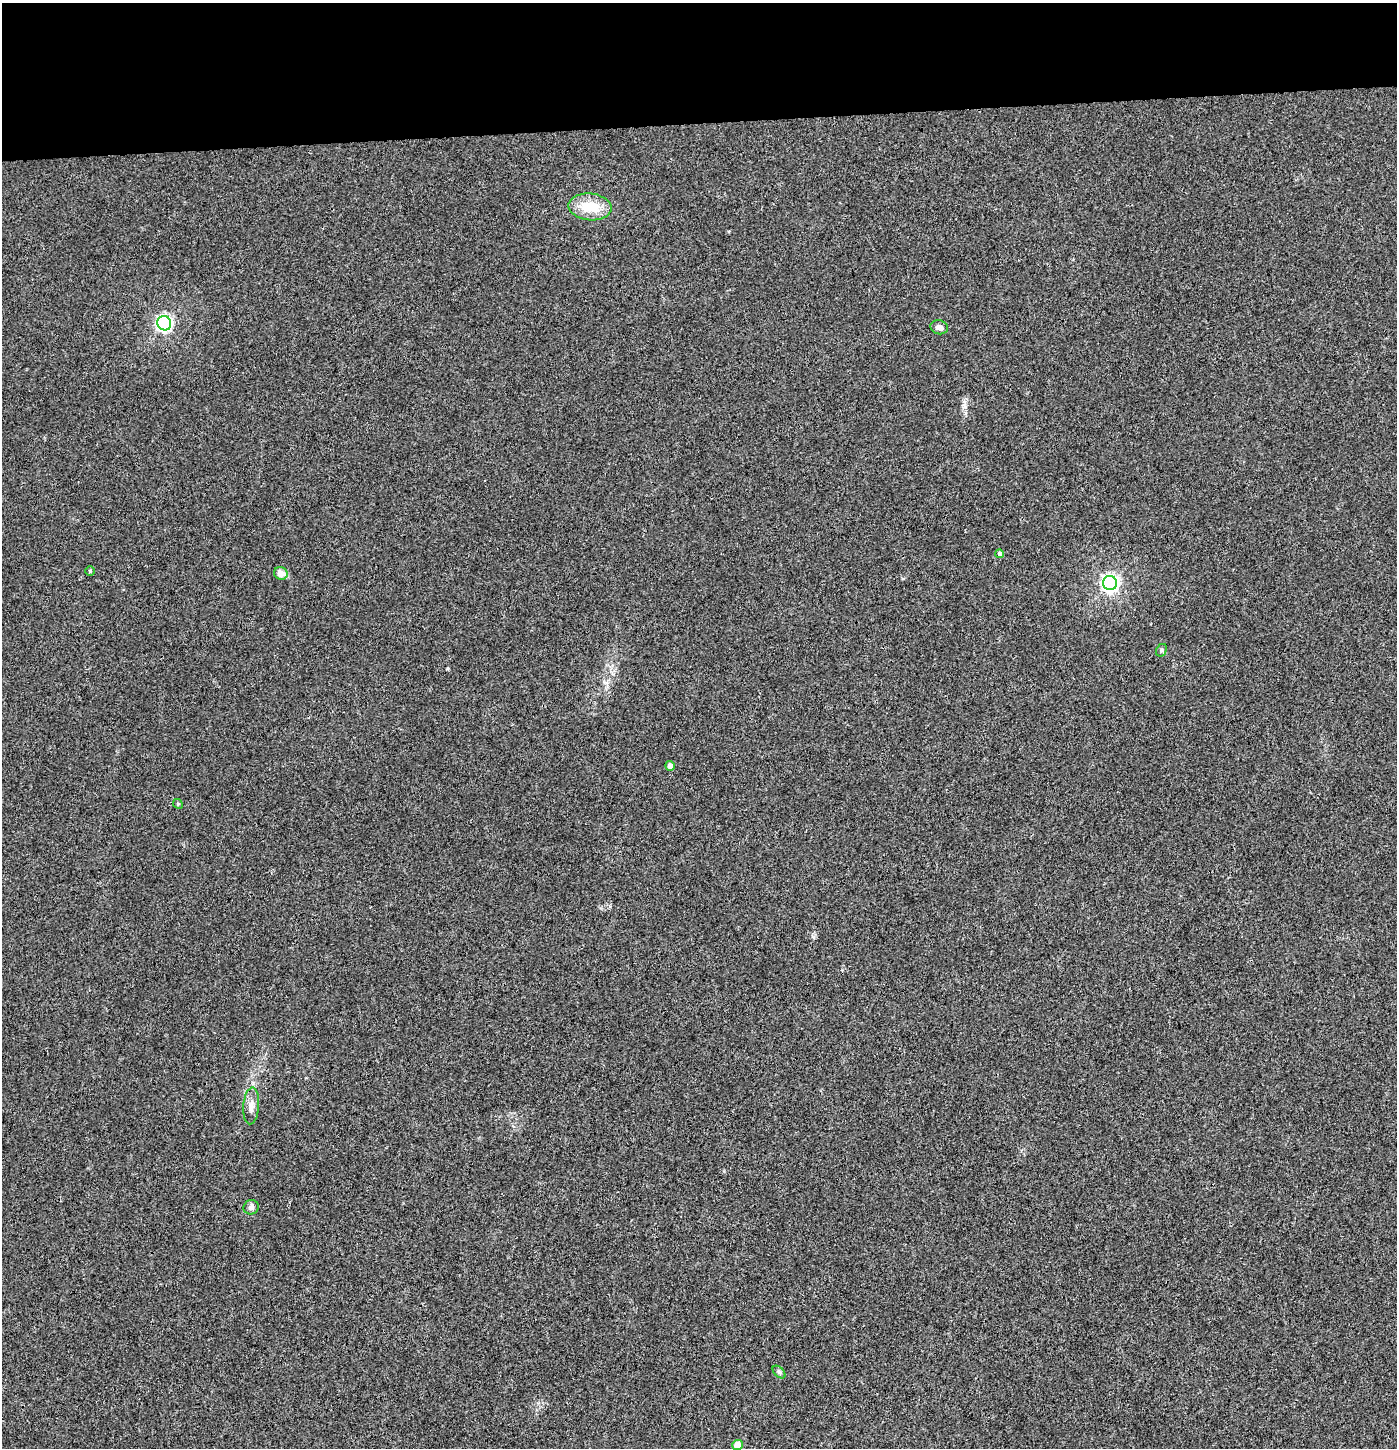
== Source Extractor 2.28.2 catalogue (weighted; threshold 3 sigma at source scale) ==
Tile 2 of 3 x 3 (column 2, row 1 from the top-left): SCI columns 1396-2790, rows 2948-4393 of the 4192 x 4448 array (HDU 1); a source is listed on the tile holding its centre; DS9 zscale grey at full resolution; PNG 1399 x 1450 px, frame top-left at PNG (2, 3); each listed source drawn as its Kron ellipse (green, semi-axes under 4 px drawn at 4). Shown black and unused: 8% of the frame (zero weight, under 3 of 4 exposures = <1% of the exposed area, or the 3 px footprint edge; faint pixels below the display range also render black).
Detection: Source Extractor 2.28.2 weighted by HDU 2 'WHT'; one run over the whole footprint, this tile lists its part. Background 0.00387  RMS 0.0032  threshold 0.0145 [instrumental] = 3 sigma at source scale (4.5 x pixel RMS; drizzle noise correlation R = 1.50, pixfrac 1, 0.0396/0.0396 arcsec/px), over >= 5 px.
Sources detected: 14; all 14 listed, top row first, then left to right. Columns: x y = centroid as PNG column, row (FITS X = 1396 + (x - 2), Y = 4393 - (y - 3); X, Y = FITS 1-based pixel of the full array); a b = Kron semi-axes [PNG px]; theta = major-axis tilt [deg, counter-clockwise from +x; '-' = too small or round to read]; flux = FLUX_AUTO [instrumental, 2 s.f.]
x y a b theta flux
590 207 21 13 -5 8.8
164 323 7 6 - 96
939 327 9 7 -16 1.5
1000 554 4 4 - 1.3
90 571 5 5 - 0.38
281 573 7 6 - 3.2
1110 583 7 7 - 140
1161 650 7 5 60 0.52
670 766 5 4 - 2.1
178 804 5 4 - 0.36
251 1106 18 8 86 2.5
251 1207 8 7 - 1
779 1372 7 4 -45 0.62
737 1445 5 5 - 4.3